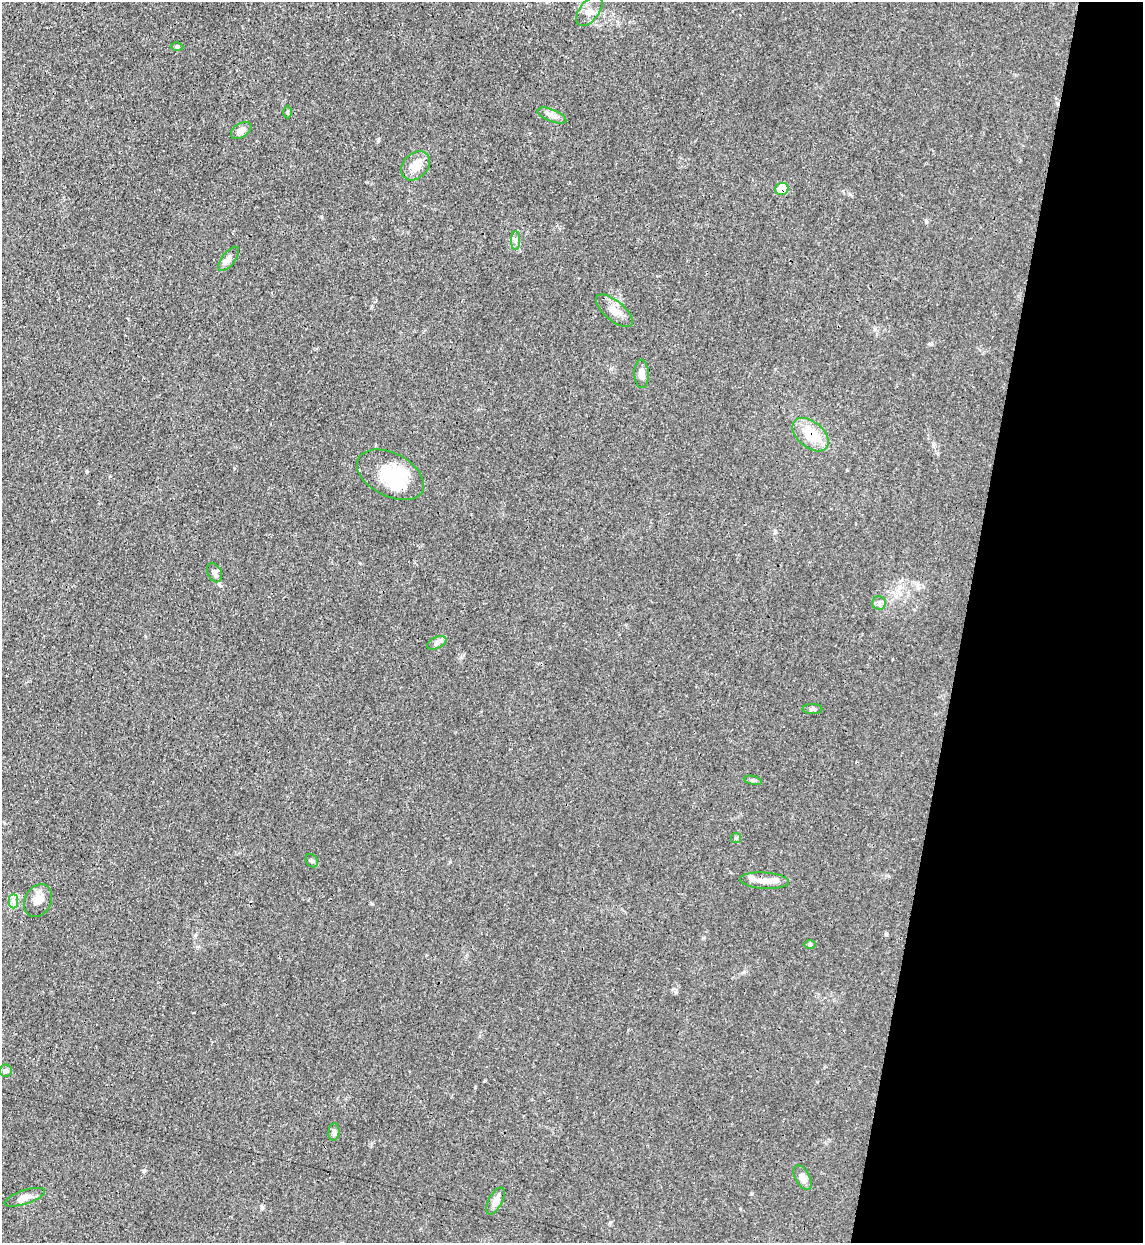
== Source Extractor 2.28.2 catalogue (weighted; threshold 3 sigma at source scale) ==
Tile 8 of 4 x 4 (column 4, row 2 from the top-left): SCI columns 3751-4891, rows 2508-3748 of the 5101 x 5011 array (HDU 1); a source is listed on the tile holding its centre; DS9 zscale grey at full resolution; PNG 1145 x 1245 px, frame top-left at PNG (2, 2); each listed source drawn as its Kron ellipse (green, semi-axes under 4 px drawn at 4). Shown black and unused: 16% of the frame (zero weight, under 3 of 4 exposures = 7% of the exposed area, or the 3 px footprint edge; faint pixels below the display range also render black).
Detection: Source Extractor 2.28.2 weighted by HDU 2 'WHT'; one run over the whole footprint, this tile lists its part. Background 0.0171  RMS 0.0027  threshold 0.0122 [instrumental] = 3 sigma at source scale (4.5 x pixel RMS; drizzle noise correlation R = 1.50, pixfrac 1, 0.05/0.05 arcsec/px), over >= 5 px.
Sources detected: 32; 1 inside a brighter object's white glare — neither listed nor drawn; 2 inside a brighter listed object's ellipse — not listed separately; the other 29 listed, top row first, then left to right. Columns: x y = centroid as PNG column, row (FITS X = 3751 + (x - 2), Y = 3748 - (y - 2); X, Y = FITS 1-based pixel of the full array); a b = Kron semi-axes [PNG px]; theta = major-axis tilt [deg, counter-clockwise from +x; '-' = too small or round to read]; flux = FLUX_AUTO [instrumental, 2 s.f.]
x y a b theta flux
589 11 17 9 52 2.3
177 46 6 4 1 0.36
287 112 6 4 -89 0.37
552 116 15 6 -22 1.5
241 130 11 7 33 1.8
415 166 16 12 49 3.4
782 189 7 6 - 5.6
515 240 9 4 90 0.77
229 259 14 6 52 1.3
614 311 22 10 -39 3.2
642 374 14 7 -88 2
810 435 21 13 -40 8.5
390 475 36 21 -27 11
215 573 10 7 -66 1.3
879 603 7 6 - 0.78
437 643 10 5 25 1
812 709 10 5 0 0.68
753 780 9 3 -13 0.48
736 838 5 5 - 0.53
312 861 7 5 -57 0.54
764 881 24 8 -3 3
13 901 7 4 90 0.83
38 901 17 13 61 2.5
810 944 6 4 1 0.41
6 1071 6 6 - 0.72
334 1132 9 5 84 0.79
803 1177 13 7 -61 2
25 1197 21 7 18 1.9
496 1201 14 6 62 2
Overlapping masked pixels (flux is a lower limit): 2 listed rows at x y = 782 189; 810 435
Unlisted compact peaks at least as high as the median listed source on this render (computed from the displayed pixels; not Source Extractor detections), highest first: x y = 372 904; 144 1171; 262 1208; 610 1222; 321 216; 87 472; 886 934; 929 344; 926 222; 378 141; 752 1194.